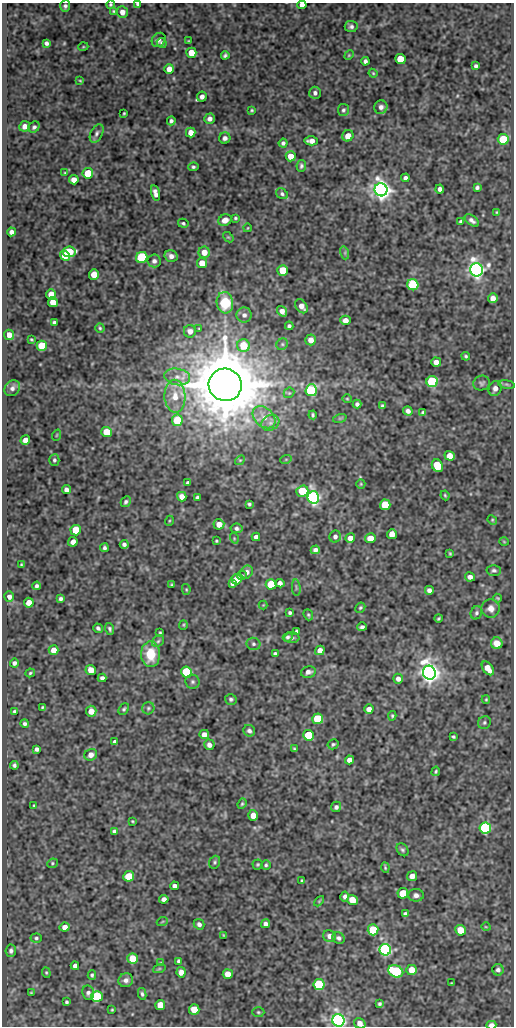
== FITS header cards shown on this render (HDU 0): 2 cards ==
NAXIS1  =                  512
NAXIS2  =                 1024

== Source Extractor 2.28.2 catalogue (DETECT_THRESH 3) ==
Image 512 x 1024 px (HDU 0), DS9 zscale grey, 1 PNG px = 1 image px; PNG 516 x 1028 px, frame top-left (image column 1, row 1024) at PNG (2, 3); each listed source drawn as its Kron ellipse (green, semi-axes under 4 px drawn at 4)
Background 111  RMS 0.56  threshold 1.69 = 3 sigma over >= 5 px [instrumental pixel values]
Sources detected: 289; all 289 listed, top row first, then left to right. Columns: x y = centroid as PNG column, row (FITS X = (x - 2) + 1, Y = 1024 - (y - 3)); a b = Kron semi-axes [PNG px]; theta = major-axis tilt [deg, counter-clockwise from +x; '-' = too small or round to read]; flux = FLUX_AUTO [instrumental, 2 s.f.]
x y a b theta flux
110 4 4 4 - 46
138 4 4 3 - 76
302 5 4 4 - 220
65 6 6 5 - 93
114 11 3 2 - 39
122 12 6 5 - 230
351 26 6 5 - 110
159 40 7 6 - 120
188 41 3 2 - 30
46 43 4 4 - 99
162 43 5 4 - 70
83 47 5 3 - 30
191 53 5 5 - 690
225 55 4 4 - 75
349 55 5 4 - 42
400 59 5 5 - 1100
365 61 4 4 - 100
476 66 4 4 - 87
169 69 5 5 - 370
373 73 4 3 - 36
80 81 4 2 - 29
315 93 6 6 - 120
202 97 5 5 - 170
381 107 7 6 - 150
252 110 3 3 - 43
343 110 6 5 - 84
124 113 3 2 - 37
209 119 5 5 - 180
171 121 4 4 - 94
25 126 5 5 - 220
34 127 6 5 - 90
97 133 10 6 64 110
191 133 5 5 - 330
348 136 6 5 - 390
225 138 5 5 - 110
503 139 5 5 - 1900
311 141 6 4 2 220
283 143 4 4 - 82
291 156 5 5 - 460
301 166 6 5 - 76
193 167 5 4 - 65
65 173 3 3 - 34
88 173 5 5 - 1100
405 178 4 4 - 120
74 180 5 4 - 260
477 188 4 4 - 82
440 189 4 4 - 120
381 190 6 6 - 28000
155 193 8 4 -76 180
282 194 6 5 - 81
497 212 3 3 - 36
235 218 3 3 - 47
225 220 7 5 22 250
472 220 8 4 -37 130
461 221 4 3 - 55
183 223 5 4 - 62
247 228 4 2 - 28
11 232 4 4 - 170
228 237 6 4 -41 45
69 252 7 5 8 1900
204 252 5 5 - 380
345 253 6 4 -73 59
65 256 5 4 - 620
171 256 6 5 - 190
142 257 6 5 - 3300
154 261 6 6 - 140
202 263 5 5 - 480
283 270 5 5 - 1100
477 270 6 6 - 23000
94 274 5 5 - 580
413 285 5 5 - 2900
51 294 5 5 - 600
493 298 5 4 - 280
53 302 5 5 - 500
225 303 11 8 -82 1500
301 306 8 5 -53 220
282 311 6 4 -56 220
244 315 7 7 - 160
345 320 5 4 - 240
54 322 4 3 - 76
289 326 4 4 - 80
100 328 4 4 - 51
199 328 3 2 - 28
190 331 6 6 - 190
9 335 5 5 - 400
31 339 3 3 - 44
311 340 5 5 - 270
282 344 6 5 - 72
42 346 5 5 - 1600
243 346 6 6 - 1000
466 356 4 3 - 55
436 362 5 4 - 290
177 377 13 8 -10 310
432 381 5 5 - 3600
482 383 8 7 - 93
507 384 8 4 -9 70
225 385 16 16 - 280000
12 388 8 7 - 160
495 388 7 6 - 180
311 390 6 5 - 4600
289 393 6 4 42 53
175 396 16 10 -88 580
347 399 5 4 - 39
357 404 4 4 - 100
382 406 4 3 - 69
408 411 5 4 - 130
423 412 4 3 - 57
313 415 4 3 - 55
264 417 13 9 -43 400
340 418 7 4 18 51
177 420 5 5 - 1100
270 423 9 7 29 180
107 432 5 5 - 860
57 435 6 3 70 34
25 440 5 4 - 210
450 456 5 5 - 370
286 459 6 3 19 37
54 460 6 5 - 70
240 460 5 4 - 47
437 466 6 5 - 1300
188 483 4 4 - 110
361 484 5 4 - 41
66 490 4 4 - 150
302 491 6 5 - 1700
445 495 5 3 - 48
182 497 5 4 - 250
313 497 6 5 - 10000
197 498 4 3 - 89
126 502 5 4 - 81
249 504 4 3 - 60
385 505 5 5 - 1500
492 520 5 4 - 44
169 521 5 3 - 35
219 524 5 5 - 380
237 528 6 5 - 90
76 530 5 5 - 1200
392 534 5 5 - 370
335 536 6 5 - 130
256 537 4 4 - 140
234 538 5 3 - 39
350 538 5 4 - 290
370 538 5 5 - 530
216 541 3 2 - 40
73 542 5 4 - 240
504 542 5 3 - 32
124 544 4 3 - 98
104 548 4 3 - 86
315 550 5 4 - 150
450 553 3 2 - 40
21 565 3 2 - 34
494 570 7 5 3 90
247 572 7 6 - 170
242 576 5 4 - 59
470 577 5 4 - 150
237 579 5 5 - 550
280 583 4 4 - 150
232 584 4 4 - 86
271 584 5 5 - 1200
171 585 3 2 - 33
37 586 4 3 - 86
296 588 8 3 -85 58
186 589 5 4 - 40
429 590 4 4 - 130
9 597 5 5 - 160
498 598 4 3 - 44
60 599 4 3 - 84
29 603 5 4 - 380
263 605 4 4 - 30
360 608 5 4 - 55
491 608 9 9 - 280
290 613 4 3 - 70
476 613 7 5 65 85
308 615 6 4 -68 56
438 618 4 3 - 48
183 625 5 4 - 42
362 627 5 3 - 88
98 628 5 3 - 86
109 629 6 4 -71 70
297 631 4 3 - 62
160 633 3 3 - 41
288 637 5 4 - 76
292 638 7 5 -1 92
158 641 7 5 44 82
497 643 6 6 - 530
253 644 7 6 - 89
54 650 5 5 - 280
320 650 5 4 - 260
151 654 13 9 -89 1000
275 654 4 3 - 80
14 663 4 4 - 110
488 668 8 5 -54 400
91 670 5 5 - 400
186 672 5 5 - 3000
308 672 7 5 12 150
30 673 5 4 - 48
429 673 7 6 - 33000
102 678 4 4 - 120
398 679 5 5 - 170
193 682 7 7 - 89
231 699 6 5 - 83
486 699 4 4 - 41
42 707 3 2 - 38
148 708 6 6 - 73
124 709 6 4 51 65
369 709 4 4 - 230
14 711 4 4 - 55
91 711 5 5 - 410
392 716 5 4 - 54
318 719 5 5 - 2700
484 723 7 6 - 78
25 724 4 4 - 83
249 731 6 5 - 120
204 734 5 4 - 210
308 735 5 5 - 2200
453 737 3 3 - 52
115 742 4 4 - 110
333 744 5 5 - 65
209 745 5 5 - 170
37 749 4 4 - 100
294 749 3 3 - 44
91 755 6 5 - 240
349 760 4 4 - 230
14 765 4 4 - 85
436 771 5 3 - 45
242 804 5 4 - 54
34 806 3 2 - 40
336 807 5 5 - 110
253 815 5 5 - 300
132 821 3 2 - 33
485 828 5 5 - 6400
114 831 4 4 - 110
402 850 7 5 -55 81
215 862 6 5 - 68
52 863 5 4 - 52
258 864 5 5 - 53
266 865 5 4 - 61
385 867 5 3 - 49
129 876 5 5 - 1300
412 876 5 5 - 280
302 881 3 3 - 42
175 886 4 4 - 170
403 893 5 5 - 1200
416 895 8 6 -1 140
345 896 5 4 - 110
164 899 4 4 - 150
352 900 5 5 - 730
319 901 6 3 46 39
405 914 4 4 - 86
162 922 6 3 20 36
199 924 5 5 - 120
265 924 4 4 - 130
65 927 5 4 - 250
486 927 4 3 - 29
373 930 5 5 - 1500
460 930 5 5 - 690
223 935 4 2 - 30
329 936 6 6 - 190
36 938 5 4 - 65
338 938 6 5 - 110
385 950 6 6 - 8800
11 951 6 5 - 110
132 958 5 5 - 850
179 961 4 3 - 74
161 963 4 4 - 31
75 966 4 4 - 150
159 969 6 4 19 45
412 970 5 5 - 660
498 970 6 5 - 120
396 971 8 6 -24 4100
181 972 5 4 - 200
46 973 5 4 - 48
228 974 5 5 - 400
92 975 4 3 - 63
126 980 7 6 - 160
451 983 3 2 - 25
319 984 5 5 - 3500
88 992 7 6 - 110
31 993 3 3 - 38
142 994 6 4 -81 71
97 996 6 5 - 2300
67 1002 3 3 - 60
380 1004 4 3 - 65
160 1005 5 5 - 560
194 1009 5 5 - 720
112 1010 3 2 - 33
258 1012 6 5 - 58
338 1020 6 6 - 15000
360 1023 6 5 - 300
491 1025 5 3 - 270
At the frame edge (FLAGS 8, measured only in part): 6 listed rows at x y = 110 4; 138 4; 302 5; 338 1020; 360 1023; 491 1025